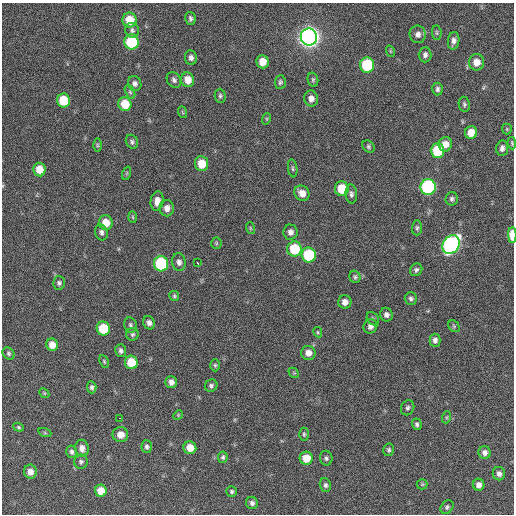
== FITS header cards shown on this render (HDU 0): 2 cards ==
NAXIS1  =                  512 / Axis length
NAXIS2  =                  512 / Axis length

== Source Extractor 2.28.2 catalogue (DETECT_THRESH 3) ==
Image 512 x 512 px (HDU 0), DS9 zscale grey, 1 PNG px = 1 image px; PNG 516 x 516 px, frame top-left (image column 1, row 512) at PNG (2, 3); each listed source drawn as its Kron ellipse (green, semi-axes under 4 px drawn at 4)
Background 245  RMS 15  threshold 46.3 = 3 sigma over >= 5 px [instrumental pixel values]
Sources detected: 118; all 118 listed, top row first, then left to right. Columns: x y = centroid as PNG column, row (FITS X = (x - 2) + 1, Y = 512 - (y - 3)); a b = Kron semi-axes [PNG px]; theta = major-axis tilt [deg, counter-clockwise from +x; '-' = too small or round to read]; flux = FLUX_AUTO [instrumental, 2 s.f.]
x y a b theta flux
191 18 6 5 - 2500
130 20 7 7 - 22000
132 30 7 7 - 2900
437 33 7 4 -84 1600
418 34 9 8 - 4900
309 37 8 8 - 890000
454 41 9 5 81 4300
132 42 7 7 - 76000
390 51 6 3 -71 1000
425 55 7 6 - 3800
191 58 7 6 - 3400
263 62 7 6 - 12000
476 62 8 7 - 11000
367 65 7 7 - 72000
174 80 8 6 -56 3100
188 80 7 6 - 12000
313 80 7 5 -77 1800
280 82 7 5 84 2000
135 83 7 6 - 3500
437 89 6 5 - 2900
130 92 7 4 -64 1600
220 96 7 5 -88 2200
311 99 8 7 - 6000
63 100 7 6 - 38000
125 104 7 6 - 23000
464 104 8 5 -81 2200
182 112 6 3 -70 1100
266 119 6 3 71 1200
507 129 5 5 - 1300
471 133 6 6 - 14000
132 142 7 5 -61 2400
512 143 6 4 -82 1300
445 144 7 6 - 9500
97 145 6 4 -89 1400
368 147 7 5 -47 1900
502 148 8 6 83 4200
437 151 7 7 - 43000
202 164 7 6 - 20000
293 168 9 4 -81 1800
39 169 7 6 - 15000
127 173 7 4 71 1300
428 187 8 7 - 190000
342 189 7 7 - 25000
302 193 8 7 - 9200
351 194 9 6 -87 3300
452 199 7 6 - 2400
157 201 10 6 79 7300
167 208 8 7 - 6100
133 217 6 4 -88 1200
106 223 7 7 - 14000
250 228 6 3 -72 1100
417 228 7 5 89 2000
101 232 8 6 -72 3100
290 232 7 7 - 4600
512 235 8 3 -88 21000
216 243 5 5 - 1500
451 245 10 8 56 330000
294 249 7 7 - 43000
309 255 7 7 - 72000
179 262 9 7 -77 3900
197 263 3 3 - 4100
161 264 7 7 - 97000
416 270 7 5 50 2700
355 277 6 5 - 2100
59 283 7 6 - 2500
174 296 5 5 - 1600
411 299 6 6 - 2800
345 302 7 6 - 6600
386 315 7 6 - 3900
373 319 7 5 -57 1900
149 323 7 5 -63 4000
130 325 8 6 -77 2300
370 326 7 6 - 4100
454 326 6 5 - 1700
103 328 7 6 - 36000
318 332 5 4 - 1200
132 334 6 6 - 2100
435 340 6 5 - 4000
52 345 6 5 - 10000
121 351 6 5 - 2800
9 353 6 5 - 2000
308 353 7 7 - 7100
104 361 7 4 -64 1400
131 362 7 6 - 25000
215 365 6 5 - 1600
294 373 6 4 -42 1400
171 382 6 5 - 5200
211 386 6 6 - 2400
92 387 6 5 - 2400
44 393 5 4 - 1400
408 408 8 6 60 2500
178 415 5 4 - 1100
447 417 6 4 71 1400
120 418 3 2 - 1800
417 424 6 4 -74 2300
18 427 6 4 -18 1700
45 433 7 4 -19 1700
304 434 6 4 -89 1700
120 435 7 7 - 9800
147 447 6 5 - 2400
82 448 8 6 -81 6100
190 448 6 6 - 13000
389 450 6 5 - 2000
72 452 6 5 - 2800
485 453 6 6 - 4800
223 457 6 5 - 1900
306 458 6 6 - 18000
326 458 7 6 - 2600
81 462 7 6 - 2600
30 472 7 6 - 7500
499 474 7 6 - 4200
422 484 5 5 - 1300
325 485 7 5 -68 2600
479 485 6 6 - 5100
101 491 6 6 - 15000
232 491 5 5 - 1800
252 503 6 6 - 3200
447 507 7 5 48 2300
At the frame edge (FLAGS 8, measured only in part): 2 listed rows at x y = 512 143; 512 235